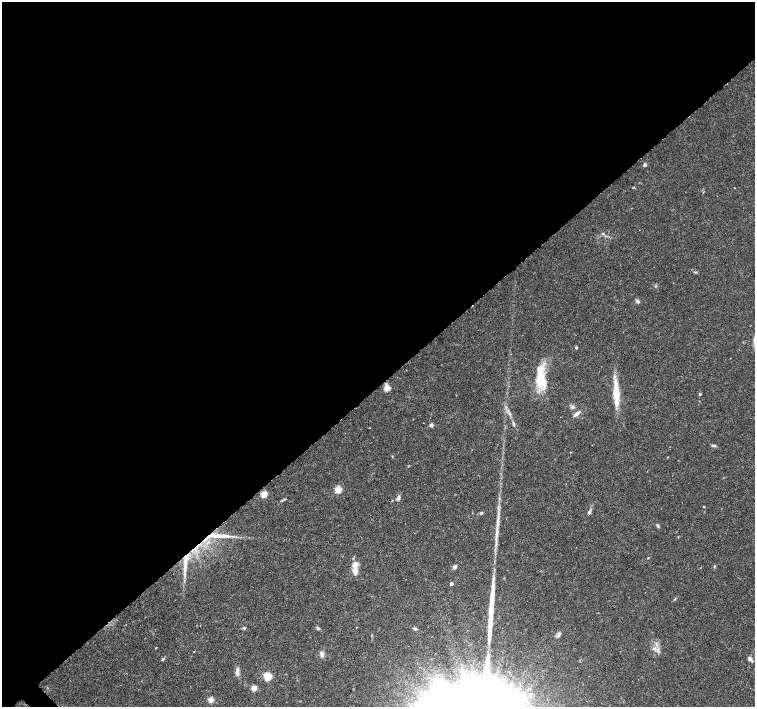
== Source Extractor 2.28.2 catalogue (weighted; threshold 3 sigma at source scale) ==
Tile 2 of 4 x 4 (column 2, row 1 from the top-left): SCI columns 1514-3018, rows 4441-5849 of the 6027 x 6001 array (HDU 1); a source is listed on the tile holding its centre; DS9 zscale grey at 2 x 2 block average (1 PNG px = mean of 2 x 2 image px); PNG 757 x 709 px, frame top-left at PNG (2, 2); no overlay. Shown black and unused: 55% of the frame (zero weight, under 3 of 6 exposures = <1% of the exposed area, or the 3 px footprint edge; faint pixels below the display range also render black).
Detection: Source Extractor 2.28.2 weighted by HDU 2 'WHT'; one run over the whole footprint, this tile lists its part. Background 0.0188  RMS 0.0016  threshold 0.00671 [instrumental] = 3 sigma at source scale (4.09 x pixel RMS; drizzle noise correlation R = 1.36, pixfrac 0.8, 0.0396/0.0396 arcsec/px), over >= 5 px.
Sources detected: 57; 1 cosmic-ray / hot-pixel residue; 1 long thin detection or spike segment (spike, bleed or trail) — not listed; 7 inside a brighter listed object's ellipse — not listed separately; the other 48 listed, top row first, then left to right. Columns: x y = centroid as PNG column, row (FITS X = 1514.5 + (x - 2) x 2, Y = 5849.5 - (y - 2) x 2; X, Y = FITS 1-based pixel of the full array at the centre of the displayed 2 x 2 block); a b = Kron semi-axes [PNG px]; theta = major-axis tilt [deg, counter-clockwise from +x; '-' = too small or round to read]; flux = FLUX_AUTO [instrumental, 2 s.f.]
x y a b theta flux
645 164 3 2 - 1.2
633 188 3 2 - 0.24
603 233 3 2 - 0.3
695 272 5 2 - 0.33
637 301 5 4 - 0.83
576 347 3 2 - 0.51
541 381 20 10 -76 9.8
387 388 3 3 - 9.4
700 394 3 2 - 0.46
616 395 34 7 -86 8.4
572 407 5 4 - 0.69
508 411 5 2 - 0.61
576 414 9 4 38 1.3
514 424 6 3 -90 0.55
431 425 4 4 - 0.79
715 446 4 3 - 0.45
570 452 2 2 - 0.19
338 489 3 3 - 13
264 494 3 3 - 9.6
398 498 6 4 54 0.91
392 501 3 2 - 0.23
703 507 2 2 - 0.44
589 512 10 3 67 0.97
481 513 3 3 - 0.58
658 526 6 3 -45 0.54
497 529 19 3 89 2.7
225 536 33 4 -2 4.2
648 558 3 2 - 0.25
185 565 24 4 85 3.6
454 567 6 4 62 0.85
355 570 12 5 -68 2.4
451 584 2 2 - 1.3
356 627 2 2 - 0.12
244 628 4 3 - 0.5
317 628 5 3 - 0.64
415 629 5 3 - 0.59
372 635 3 2 - 0.17
558 635 8 4 48 1.1
657 650 6 4 -90 1.2
194 652 2 2 - 0.14
322 654 8 5 -71 1.3
162 659 4 3 - 0.41
750 659 3 3 - 1.8
237 671 11 4 -87 1.6
268 676 3 3 - 21
254 688 3 3 - 6.9
353 689 2 2 - 0.17
210 700 3 3 - 7.4